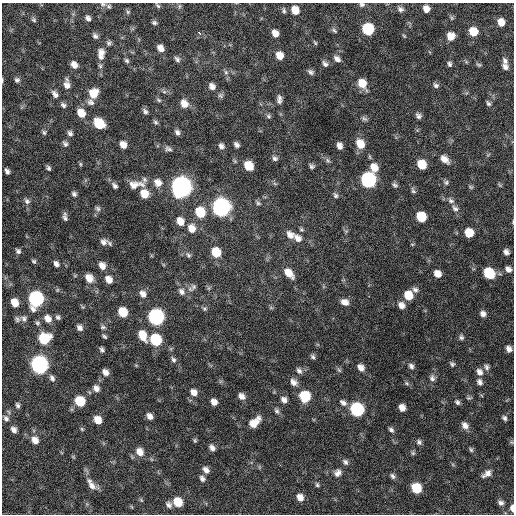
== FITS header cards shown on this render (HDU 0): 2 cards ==
NAXIS1  =                  512 / Axis length
NAXIS2  =                  512 / Axis length

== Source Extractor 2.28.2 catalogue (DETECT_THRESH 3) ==
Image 512 x 512 px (HDU 0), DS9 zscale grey, 1 PNG px = 1 image px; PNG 516 x 516 px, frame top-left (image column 1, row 512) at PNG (2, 3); no overlay
Background 584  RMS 18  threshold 53.3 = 3 sigma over >= 5 px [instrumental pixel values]
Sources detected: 211; all 211 listed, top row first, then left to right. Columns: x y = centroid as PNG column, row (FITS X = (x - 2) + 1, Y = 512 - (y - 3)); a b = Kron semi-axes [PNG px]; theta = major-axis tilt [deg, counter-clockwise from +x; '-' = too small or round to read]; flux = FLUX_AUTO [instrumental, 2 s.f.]
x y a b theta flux
103 4 9 5 -7 3700
362 5 7 6 - 2800
158 6 8 4 -42 2000
179 6 6 4 89 1700
400 9 8 6 -34 4200
426 9 7 6 - 8100
295 10 8 7 - 16000
284 11 8 5 -82 2500
128 12 6 5 - 2000
88 18 7 5 -59 3900
34 20 7 6 - 2400
501 22 7 6 - 12000
154 23 6 5 - 2400
368 29 8 7 - 73000
334 30 9 4 -35 2300
473 31 8 7 - 22000
199 33 4 3 - 25000
275 33 8 6 -57 8600
95 36 7 6 - 3500
404 36 5 3 - 1200
451 36 8 7 - 13000
109 43 7 6 - 2600
315 43 6 4 -55 1500
160 48 7 5 -55 7700
101 54 15 9 89 11000
279 55 8 7 - 12000
177 59 8 6 -47 3200
337 59 9 6 -42 5100
127 61 7 5 -45 2300
505 61 10 7 -69 5000
325 64 8 6 -52 3500
450 64 7 5 -77 2800
74 65 8 6 -51 7200
478 65 8 5 -22 1900
505 67 8 6 -55 4500
226 72 7 5 -47 2900
311 72 8 6 -31 3300
2 80 6 2 89 1300
17 80 7 6 - 3000
362 83 10 7 -56 18000
67 85 10 8 -77 7700
436 85 8 6 -30 3300
212 86 8 7 - 6300
164 92 7 4 -1 2300
93 93 9 8 - 21000
55 94 11 7 -56 5700
220 95 7 6 - 2800
279 99 11 6 89 4800
159 100 8 5 -27 2300
90 102 10 8 -24 4900
488 103 8 5 -57 2800
184 104 10 8 -57 11000
63 105 8 6 -42 3300
145 111 8 5 -53 3200
81 113 9 7 -57 16000
269 116 7 5 -41 2300
418 116 7 6 - 3800
364 119 9 5 -43 2400
155 122 7 5 -34 2400
99 123 9 7 -44 39000
44 132 7 5 -86 2400
177 132 7 5 -57 4000
70 133 7 5 -49 3500
65 144 8 5 -50 3100
360 144 11 8 -62 17000
123 145 7 6 - 8400
237 145 6 4 -48 3800
221 146 8 6 -48 4300
339 146 7 5 -69 5800
168 149 10 7 -22 3900
275 158 7 5 -30 3100
444 159 11 7 -44 9200
328 160 8 5 -69 2400
80 164 6 4 -89 1500
422 164 8 7 - 23000
248 166 8 7 - 24000
312 166 7 5 -36 2600
374 167 10 8 -71 14000
49 168 6 5 - 2500
7 171 6 4 -61 3700
368 180 9 8 - 240000
446 182 7 6 - 2600
158 183 10 9 - 9600
135 185 24 10 5 17000
395 185 8 5 -36 2700
115 186 8 5 -50 3600
181 187 9 8 - 890000
471 187 6 5 - 1800
413 191 8 5 -56 2600
74 194 6 4 -46 2800
144 194 9 7 -57 17000
336 195 7 5 -60 2800
27 201 9 7 -47 4000
451 201 9 6 -31 4000
258 203 7 5 -63 2400
221 207 9 8 - 500000
455 208 10 7 -40 4800
98 209 8 6 -46 2700
200 212 9 8 - 35000
65 217 10 5 -83 3700
421 217 8 7 - 33000
180 221 9 7 -60 12000
191 228 10 8 -65 12000
301 230 6 5 - 1900
469 233 7 7 - 21000
290 235 11 8 -43 8100
298 238 12 8 -45 7900
103 242 10 8 13 5900
412 244 5 3 - 1100
18 251 6 6 - 3100
216 252 8 7 - 29000
506 252 7 5 -51 4600
188 255 8 6 -60 2900
34 261 6 4 -44 2100
56 264 6 5 - 4400
102 266 8 7 - 8300
508 269 8 6 -45 5500
289 273 12 7 -46 13000
489 273 8 7 - 46000
437 274 7 6 - 10000
89 278 9 7 -55 12000
109 279 8 6 -51 9400
194 287 10 7 45 3700
415 290 8 7 - 3900
181 291 11 8 -55 6200
143 294 9 7 -58 6800
408 295 8 7 - 21000
36 299 9 8 - 240000
345 302 9 7 -23 7100
15 303 7 6 - 15000
401 305 9 8 - 6900
204 309 6 6 - 2200
123 312 8 6 -56 31000
483 314 7 6 - 4900
58 317 6 5 - 2700
156 317 9 8 - 320000
24 318 8 6 -38 3600
17 319 8 6 -72 3000
48 319 9 7 -54 8700
37 323 6 6 - 2400
103 327 8 5 9 2400
80 328 7 6 - 4700
143 335 11 7 -65 20000
104 336 5 4 - 2000
461 337 7 6 - 2800
44 338 9 8 - 43000
156 340 8 7 - 73000
102 349 5 4 - 2700
509 349 6 5 - 5200
313 357 7 5 -47 2600
173 360 8 6 -60 3300
452 364 6 5 - 2400
39 365 9 8 - 430000
411 366 7 6 - 3600
361 367 8 7 - 6800
487 367 8 6 -85 3300
339 370 7 4 -45 2000
299 371 9 6 -54 3900
105 372 7 5 -46 6500
479 372 9 7 -54 6100
52 378 9 6 -61 3900
432 378 9 8 - 4200
294 382 9 7 -44 6600
480 382 8 6 -61 4100
407 383 7 5 -37 2000
96 388 8 7 - 5900
194 392 9 8 - 7700
242 396 8 6 -50 6400
305 396 8 7 - 53000
468 398 7 4 10 1800
284 400 8 6 -40 5100
80 401 8 7 - 42000
214 402 6 5 - 7300
457 402 7 5 -44 2700
343 403 10 6 -37 5000
18 405 6 5 - 2700
402 408 7 5 -59 8500
357 409 8 7 - 150000
277 411 8 5 -58 3000
150 416 7 5 -52 5900
6 418 9 6 -53 3800
504 418 6 5 - 2700
98 420 7 6 - 15000
254 422 13 7 44 15000
465 425 9 7 -48 6400
82 429 6 4 -47 1400
14 430 7 5 -50 5300
391 430 6 5 - 3000
35 440 8 7 - 8900
195 440 6 5 - 1700
419 442 7 6 - 2900
511 442 6 4 -70 1500
212 448 7 6 - 5000
471 450 7 5 -72 2000
140 452 10 8 -55 10000
413 453 6 6 - 1900
345 462 8 6 -53 3800
206 470 9 6 -48 5500
338 473 10 9 - 6400
487 474 12 6 34 6700
393 476 7 5 -64 3100
202 479 8 6 -60 4100
92 485 18 8 -51 9300
317 485 6 5 - 2100
416 488 8 7 - 40000
300 497 8 7 - 9000
141 500 6 4 -46 1400
178 502 8 7 - 26000
501 503 7 6 - 4000
169 505 9 7 -50 4500
512 508 7 4 -84 5500
At the frame edge (FLAGS 8, measured only in part): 4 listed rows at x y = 103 4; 362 5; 2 80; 512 508